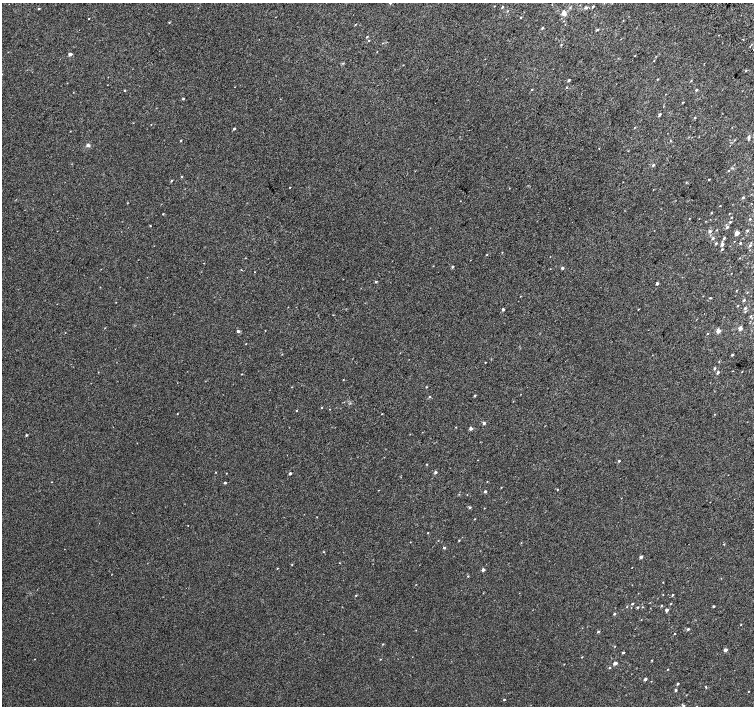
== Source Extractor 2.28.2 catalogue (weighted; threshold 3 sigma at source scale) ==
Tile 10 of 4 x 4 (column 2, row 3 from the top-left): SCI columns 1537-3039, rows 1673-3079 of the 6074 x 6091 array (HDU 1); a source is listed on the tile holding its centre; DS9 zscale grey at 2 x 2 block average (1 PNG px = mean of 2 x 2 image px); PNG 756 x 708 px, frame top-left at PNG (2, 3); no overlay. Shown black and unused: <1% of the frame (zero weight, under 2 of 3 exposures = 2% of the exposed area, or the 3 px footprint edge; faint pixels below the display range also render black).
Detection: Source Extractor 2.28.2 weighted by HDU 2 'WHT'; one run over the whole footprint, this tile lists its part. Background 0.0071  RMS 0.0071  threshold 0.032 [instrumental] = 3 sigma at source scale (4.5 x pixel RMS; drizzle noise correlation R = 1.50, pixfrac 1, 0.0396/0.0396 arcsec/px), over >= 5 px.
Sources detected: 160; all 160 listed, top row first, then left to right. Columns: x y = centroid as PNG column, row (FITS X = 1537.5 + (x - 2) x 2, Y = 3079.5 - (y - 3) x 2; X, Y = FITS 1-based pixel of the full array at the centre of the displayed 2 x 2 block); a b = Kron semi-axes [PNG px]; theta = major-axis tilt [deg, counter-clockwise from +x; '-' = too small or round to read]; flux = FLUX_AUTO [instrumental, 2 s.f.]
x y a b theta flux
502 7 3 2 - 1.2
570 7 3 2 - 1.4
593 7 3 2 - 1.9
586 8 3 2 - 3.7
39 9 2 2 - 1.6
507 11 3 2 - 0.87
564 13 3 3 - 14
520 18 3 2 - 0.71
89 19 2 2 - 0.62
169 22 3 2 - 1
355 24 2 2 - 1
542 28 2 2 - 2.1
598 29 3 3 - 1.6
367 37 3 2 - 1.3
369 40 2 2 - 0.75
561 45 3 2 - 0.96
70 54 2 2 - 8.7
635 55 2 2 - 0.65
654 61 2 2 - 0.54
403 65 2 2 - 0.6
746 71 3 2 - 1.2
657 79 2 2 - 0.87
568 80 2 2 - 3
691 81 3 2 - 1
566 87 3 2 - 1.2
532 89 2 2 - 1.1
124 90 2 2 - 0.98
696 90 2 2 - 1.9
183 98 2 2 - 2
682 103 3 2 - 0.77
659 114 3 2 - 3.4
695 118 3 2 - 1.4
634 127 2 2 - 0.8
234 129 3 2 - 1.9
748 138 5 3 - 2.4
181 140 2 2 - 1.1
734 140 3 2 - 0.85
670 141 3 3 - 1
88 145 5 4 - 2.6
653 165 4 3 - 1.7
728 171 2 2 - 0.79
181 177 3 2 - 1.2
709 179 3 2 - 0.94
171 181 3 2 - 1.3
686 183 3 2 - 0.81
290 187 2 2 - 0.66
743 198 3 2 - 1.9
127 203 3 2 - 0.62
720 206 2 2 - 0.66
711 213 3 2 - 0.91
729 213 2 2 - 0.6
163 214 2 2 - 0.89
731 217 2 2 - 0.8
689 218 2 2 - 0.65
750 219 2 2 - 1.2
730 222 3 3 - 1.5
150 226 2 2 - 0.84
727 227 3 3 - 2.3
716 230 3 2 - 0.89
747 230 3 3 - 1.6
710 231 3 2 - 4.1
737 233 2 2 - 18
713 238 3 3 - 2.5
724 238 3 3 - 1.8
716 243 3 2 - 2
740 243 3 2 - 1.8
722 244 3 3 - 4.3
750 245 3 3 - 2.4
722 249 3 2 - 1.4
487 255 3 2 - 0.93
433 266 2 2 - 0.65
452 267 2 2 - 3
562 268 4 3 - 2
376 282 3 3 - 1.3
657 283 2 2 - 4.7
710 298 3 2 - 1.1
744 300 3 2 - 2.2
738 306 2 2 - 0.89
745 308 3 3 - 2.1
503 309 2 2 - 4.5
638 309 2 2 - 0.68
745 312 3 3 - 1.2
750 316 4 2 - 1.5
740 329 2 2 - 8.2
238 331 3 3 - 2.9
718 331 2 2 - 17
707 334 3 2 - 0.85
732 355 2 2 - 2.2
485 362 2 2 - 0.67
714 368 3 2 - 2.2
718 372 2 2 - 3.8
742 372 2 2 - 0.75
343 380 3 2 - 0.62
426 387 2 2 - 0.92
475 396 3 2 - 1.7
429 397 3 2 - 1.1
321 407 2 2 - 1
330 409 2 2 - 0.48
296 410 2 2 - 1.1
177 414 3 2 - 0.62
382 414 2 2 - 0.71
714 414 3 2 - 0.72
484 423 3 2 - 3.8
456 427 2 2 - 0.65
471 428 2 2 - 6.1
26 435 3 2 - 1.7
619 461 2 2 - 2
427 464 3 2 - 0.76
435 472 3 3 - 3.2
290 473 2 2 - 2.6
52 482 2 2 - 0.56
225 483 2 2 - 2.3
501 487 3 2 - 0.57
557 490 3 2 - 0.68
485 491 2 2 - 2.7
710 502 2 2 - 0.44
470 507 3 2 - 2.4
484 508 2 2 - 0.63
474 519 2 2 - 0.74
188 525 2 2 - 0.5
428 533 2 2 - 0.72
459 540 2 2 - 1
724 544 3 2 - 0.96
444 548 2 2 - 2.5
324 552 3 2 - 0.86
641 557 2 2 - 5.5
292 565 2 2 - 0.83
277 568 2 2 - 0.85
483 570 2 2 - 6.4
468 576 3 2 - 1
356 595 3 2 - 1.1
672 595 2 2 - 1.5
632 604 2 2 - 1.6
661 605 2 2 - 0.97
713 606 2 2 - 1.8
637 607 3 2 - 1.6
642 607 3 2 - 0.9
667 610 3 2 - 4.6
614 614 3 2 - 1.7
741 625 2 2 - 0.71
688 629 3 2 - 2.3
598 632 3 2 - 1.6
674 634 2 2 - 1
383 644 3 2 - 0.91
615 646 2 2 - 0.6
725 650 2 2 - 7.3
623 652 2 2 - 2.3
582 657 2 2 - 0.78
380 659 2 2 - 0.77
652 660 2 2 - 0.88
615 663 2 2 - 8.2
609 668 3 2 - 1.1
667 669 2 2 - 0.87
645 679 2 2 - 5.4
677 684 3 2 - 2.1
706 687 3 2 - 1
676 690 3 2 - 2.3
748 691 2 2 - 0.57
504 699 2 2 - 1.5
683 705 4 2 - 1.6
Diffuse or blended objects may show on this block-average render without a row.